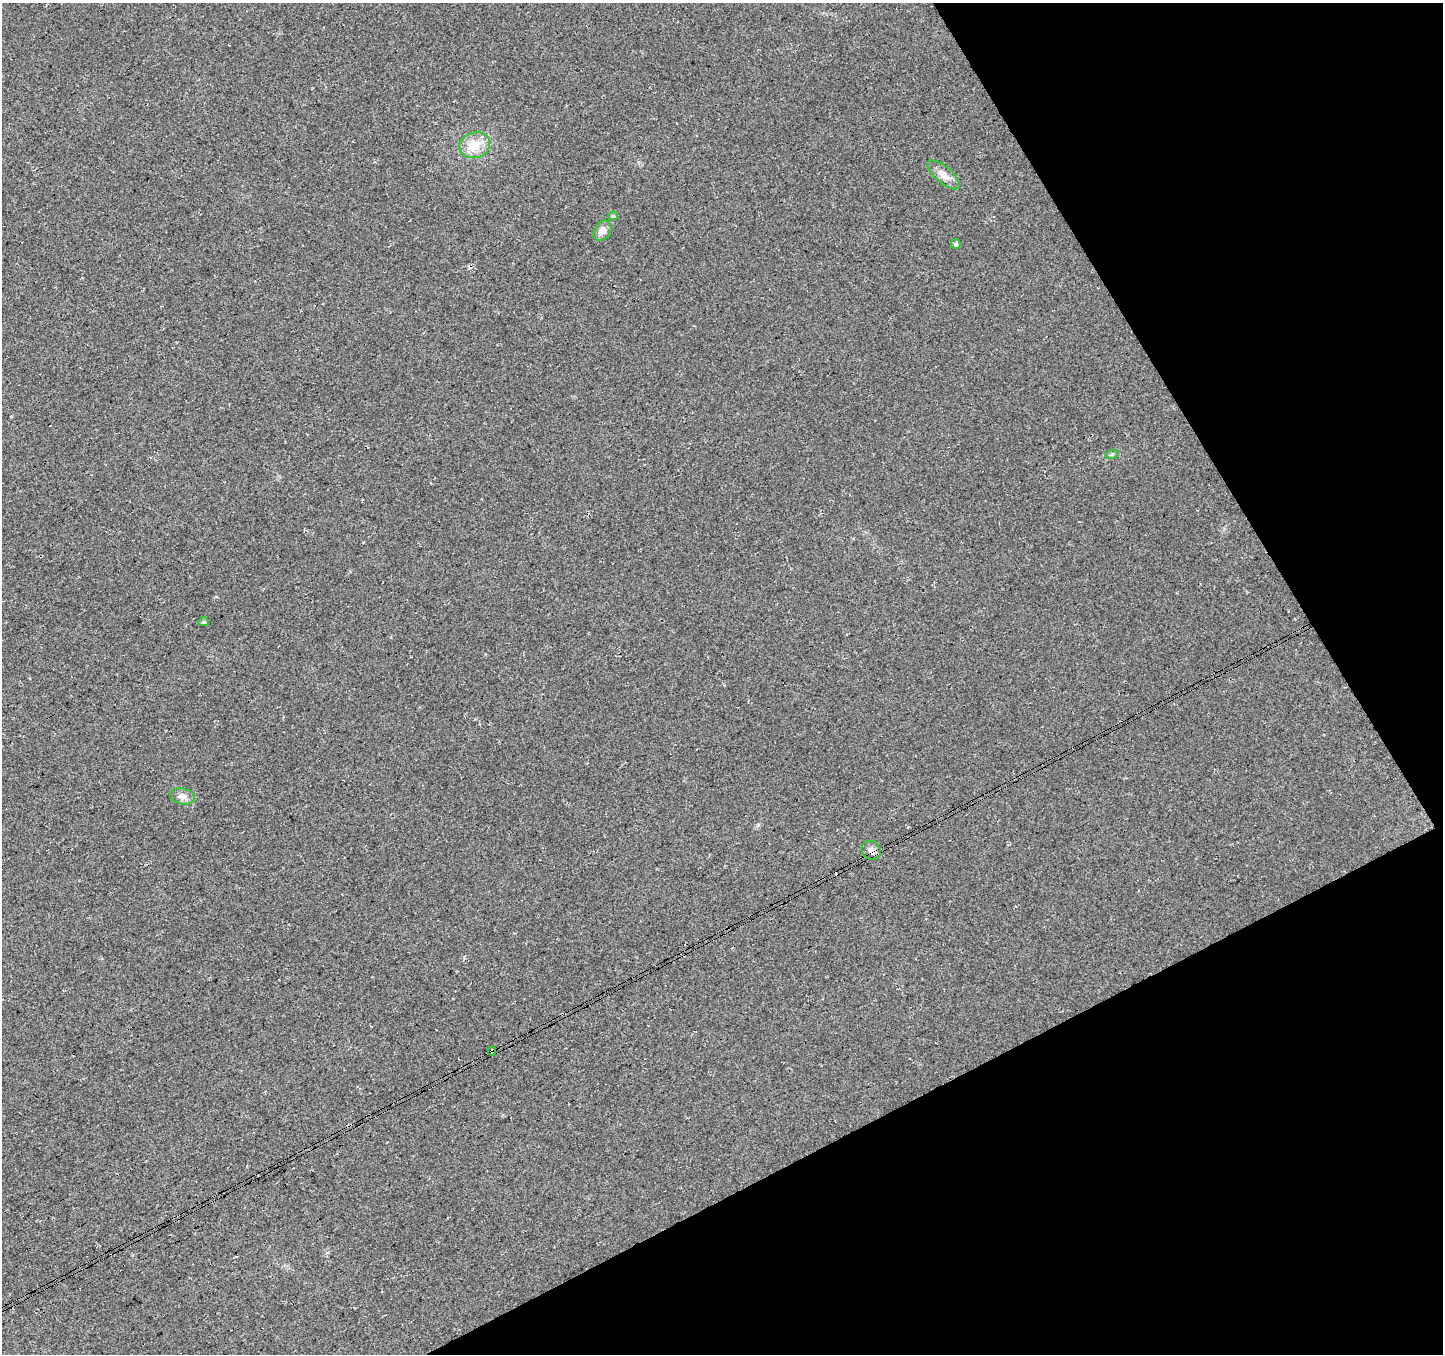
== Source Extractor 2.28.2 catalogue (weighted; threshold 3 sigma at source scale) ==
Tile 12 of 4 x 4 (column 4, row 3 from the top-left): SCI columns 4379-5819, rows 1548-2899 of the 5871 x 5740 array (HDU 1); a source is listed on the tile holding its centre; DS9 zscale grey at full resolution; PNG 1445 x 1356 px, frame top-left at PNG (2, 3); each listed source drawn as its Kron ellipse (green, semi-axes under 4 px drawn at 4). Shown black and unused: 25% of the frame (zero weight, under 3 of 4 exposures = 5% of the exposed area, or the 3 px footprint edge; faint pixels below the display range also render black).
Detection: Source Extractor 2.28.2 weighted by HDU 2 'WHT'; one run over the whole footprint, this tile lists its part. Background 0.0524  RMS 0.0082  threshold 0.0367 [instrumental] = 3 sigma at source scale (4.5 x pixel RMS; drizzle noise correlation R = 1.50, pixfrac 1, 0.0396/0.0396 arcsec/px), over >= 5 px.
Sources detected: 11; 1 cosmic-ray / hot-pixel residue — neither listed nor drawn; the other 10 listed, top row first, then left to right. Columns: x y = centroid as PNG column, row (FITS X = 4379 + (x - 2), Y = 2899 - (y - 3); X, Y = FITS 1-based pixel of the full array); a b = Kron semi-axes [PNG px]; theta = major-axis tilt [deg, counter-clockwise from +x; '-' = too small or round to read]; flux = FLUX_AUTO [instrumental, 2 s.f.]
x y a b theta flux
475 145 15 12 16 16
944 175 20 8 -40 7.9
613 216 5 4 - 1.3
603 231 11 8 58 5.2
956 244 5 4 - 2.3
1112 454 6 4 19 1.1
203 622 5 4 - 1.3
182 796 13 8 -12 4.6
871 850 10 9 - 3.8
492 1051 4 3 - 1.3
Overlapping masked pixels (flux is a lower limit): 2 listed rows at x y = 871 850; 492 1051